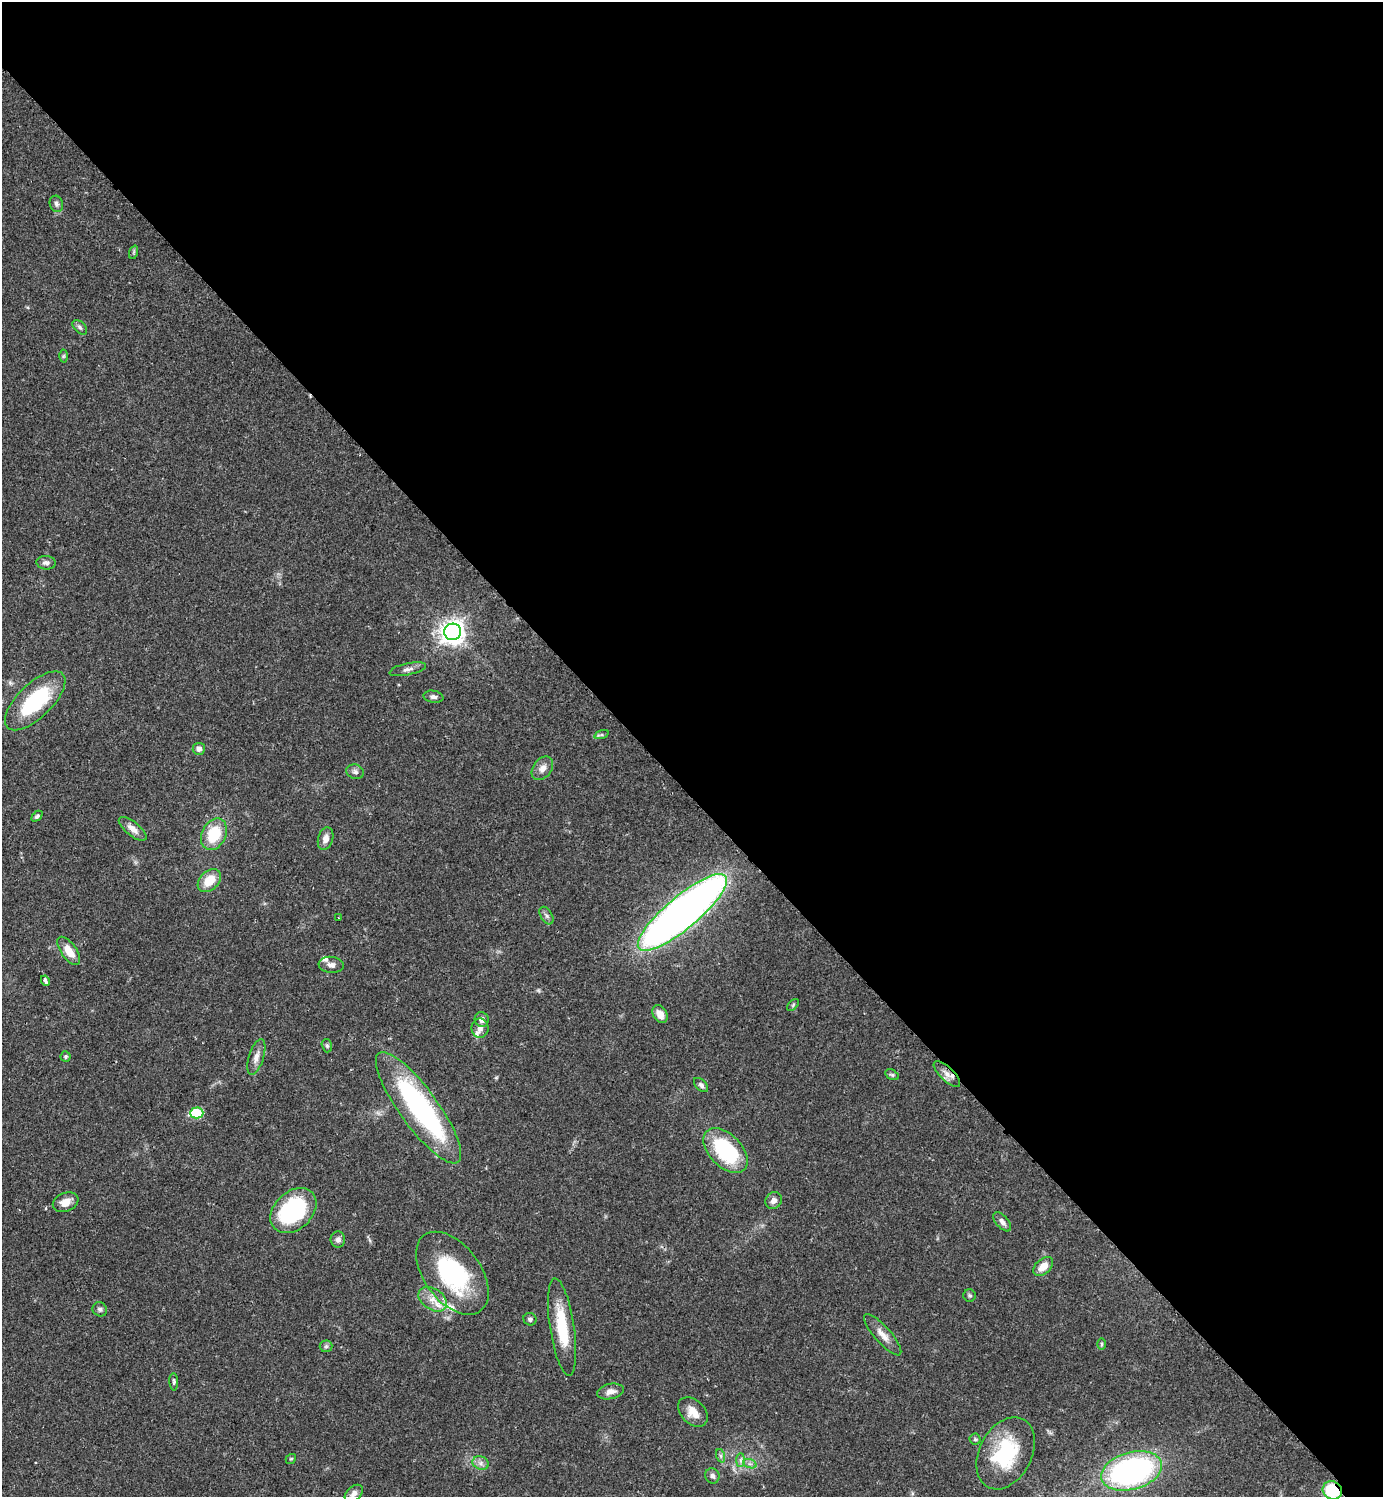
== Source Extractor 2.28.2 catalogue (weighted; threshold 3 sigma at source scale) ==
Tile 8 of 4 x 4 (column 4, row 2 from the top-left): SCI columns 4487-5867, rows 3035-4529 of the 6072 x 6072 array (HDU 1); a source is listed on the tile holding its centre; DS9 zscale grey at full resolution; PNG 1385 x 1499 px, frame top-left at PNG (2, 2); each listed source drawn as its Kron ellipse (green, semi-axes under 4 px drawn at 4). Shown black and unused: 53% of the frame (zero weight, under 2 of 3 exposures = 3% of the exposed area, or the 3 px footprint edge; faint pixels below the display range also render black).
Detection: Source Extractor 2.28.2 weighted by HDU 2 'WHT'; one run over the whole footprint, this tile lists its part. Background 0.0707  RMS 0.0052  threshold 0.0235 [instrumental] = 3 sigma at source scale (4.5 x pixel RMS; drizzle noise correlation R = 1.50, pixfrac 1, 0.05/0.05 arcsec/px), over >= 5 px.
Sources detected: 71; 1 inside a brighter object's white glare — neither listed nor drawn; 4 inside a brighter listed object's ellipse — not listed separately; the other 66 listed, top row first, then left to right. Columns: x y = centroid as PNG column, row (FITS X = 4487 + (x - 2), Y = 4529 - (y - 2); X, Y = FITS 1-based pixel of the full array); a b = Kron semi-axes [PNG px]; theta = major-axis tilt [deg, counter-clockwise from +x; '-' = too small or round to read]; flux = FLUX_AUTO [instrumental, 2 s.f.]
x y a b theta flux
56 204 8 6 -73 1.5
134 252 7 4 71 0.73
80 327 9 5 -45 1.4
63 356 6 4 89 0.68
46 563 9 7 -6 1.9
453 632 8 8 - 450
408 669 18 6 12 2.6
433 697 10 6 -10 1.7
35 701 38 17 44 40
602 735 7 4 18 0.87
199 749 6 6 - 2.6
542 768 13 9 52 3.7
355 772 9 7 -19 1.7
37 816 6 4 44 1.2
133 829 17 7 -39 3.8
214 834 16 12 64 18
326 839 11 7 74 3.6
209 880 13 9 44 9.6
682 912 56 16 40 420
546 916 10 5 -58 1.5
339 918 3 2 - 0.57
69 951 16 7 -55 7.1
331 965 12 8 -5 2.5
45 981 5 3 - 2.6
793 1005 7 4 46 0.78
660 1014 10 7 -59 4.6
482 1020 7 7 - 2.8
480 1028 10 8 -89 2.7
327 1046 7 5 -74 0.94
66 1057 5 5 - 0.84
256 1057 18 7 73 4
947 1074 17 7 -43 3.7
892 1075 7 4 -29 0.86
701 1085 9 5 -45 1.5
419 1108 67 19 -54 110
197 1113 6 5 - 29
726 1151 27 16 -46 43
774 1200 9 7 54 2.7
66 1202 13 9 22 4.9
293 1211 26 19 43 56
1002 1222 11 6 -49 2.2
338 1239 8 7 - 2.1
1043 1266 11 7 43 5.4
452 1273 47 28 -53 58
970 1295 6 6 - 0.94
433 1299 15 10 -34 6.2
100 1309 7 6 - 1.4
530 1319 6 6 - 1.3
562 1327 49 12 -81 22
883 1335 26 8 -48 5.3
1101 1344 6 4 90 0.68
326 1346 6 6 - 1.1
174 1382 9 4 -87 1
610 1391 13 7 12 3.4
693 1412 17 11 -44 6.5
975 1439 5 5 - 0.87
1006 1453 38 26 63 38
721 1456 7 4 -72 1.1
291 1459 5 4 - 0.73
741 1460 7 4 90 1.2
481 1463 8 6 -21 2.2
750 1464 7 4 -18 1.3
1132 1471 31 18 16 130
712 1476 8 7 - 1.7
1332 1490 10 9 - 23
354 1493 10 7 42 2.6
Overlapping masked pixels (flux is a lower limit): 3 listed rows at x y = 682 912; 947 1074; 1332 1490